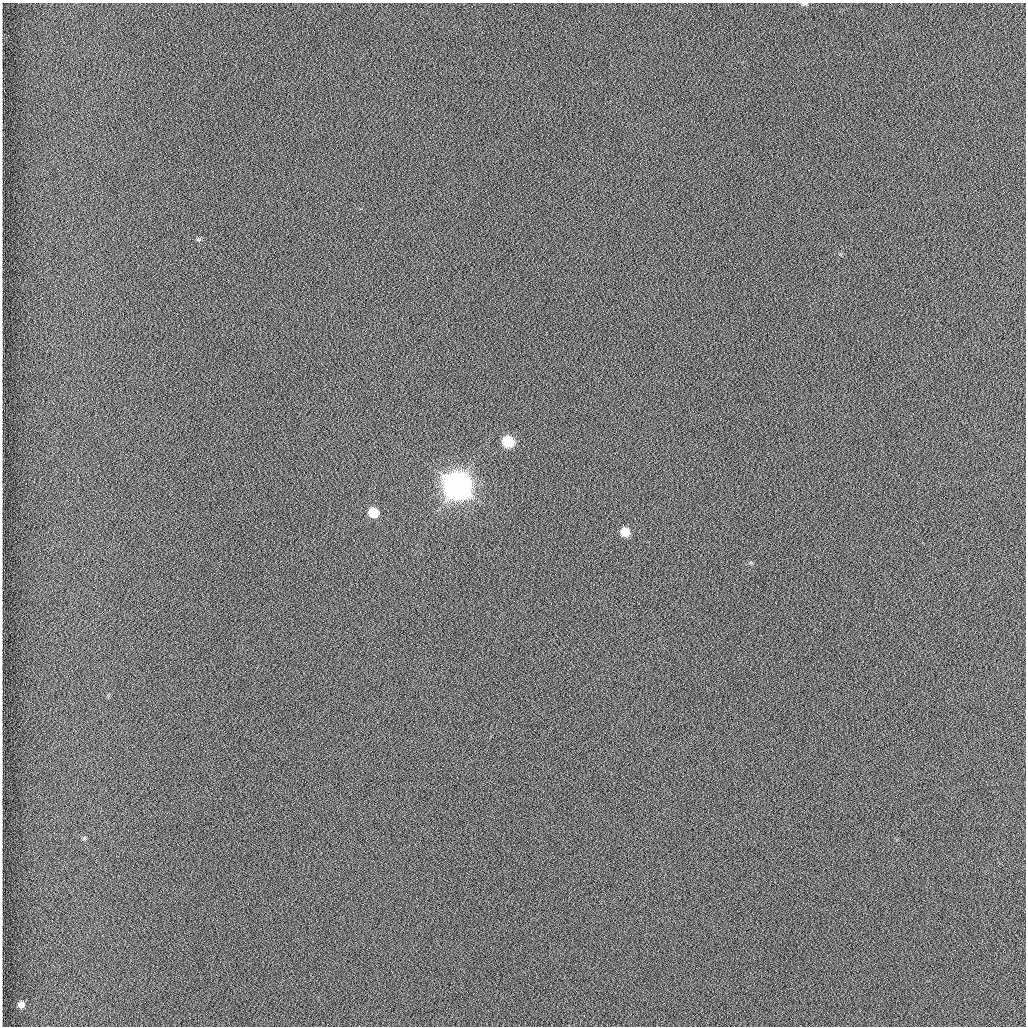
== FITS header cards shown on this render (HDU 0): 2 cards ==
NAXIS1  =                 1024 /fastest changing axis
NAXIS2  =                 1024 /next to fastest changing axis

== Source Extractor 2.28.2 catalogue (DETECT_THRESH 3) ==
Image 1024 x 1024 px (HDU 0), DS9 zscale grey, 1 PNG px = 1 image px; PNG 1028 x 1028 px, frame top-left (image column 1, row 1024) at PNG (2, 3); no overlay
Background 1260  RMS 6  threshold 18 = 3 sigma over >= 5 px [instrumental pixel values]
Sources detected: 8; all 8 listed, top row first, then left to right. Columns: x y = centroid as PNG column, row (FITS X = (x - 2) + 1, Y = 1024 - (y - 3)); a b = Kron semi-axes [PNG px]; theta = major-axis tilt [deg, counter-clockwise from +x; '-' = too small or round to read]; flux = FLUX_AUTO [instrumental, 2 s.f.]
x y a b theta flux
804 4 8 3 4 6.7e+02
199 239 8 4 0 5.6e+02
508 441 7 7 - 2.2e+04
457 486 10 9 - 1.1e+06
373 513 8 7 - 8.7e+03
625 532 6 6 - 8.3e+03
84 838 7 4 45 6.1e+02
21 1004 6 6 - 2.2e+03
At the frame edge (FLAGS 8, measured only in part): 1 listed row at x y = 804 4